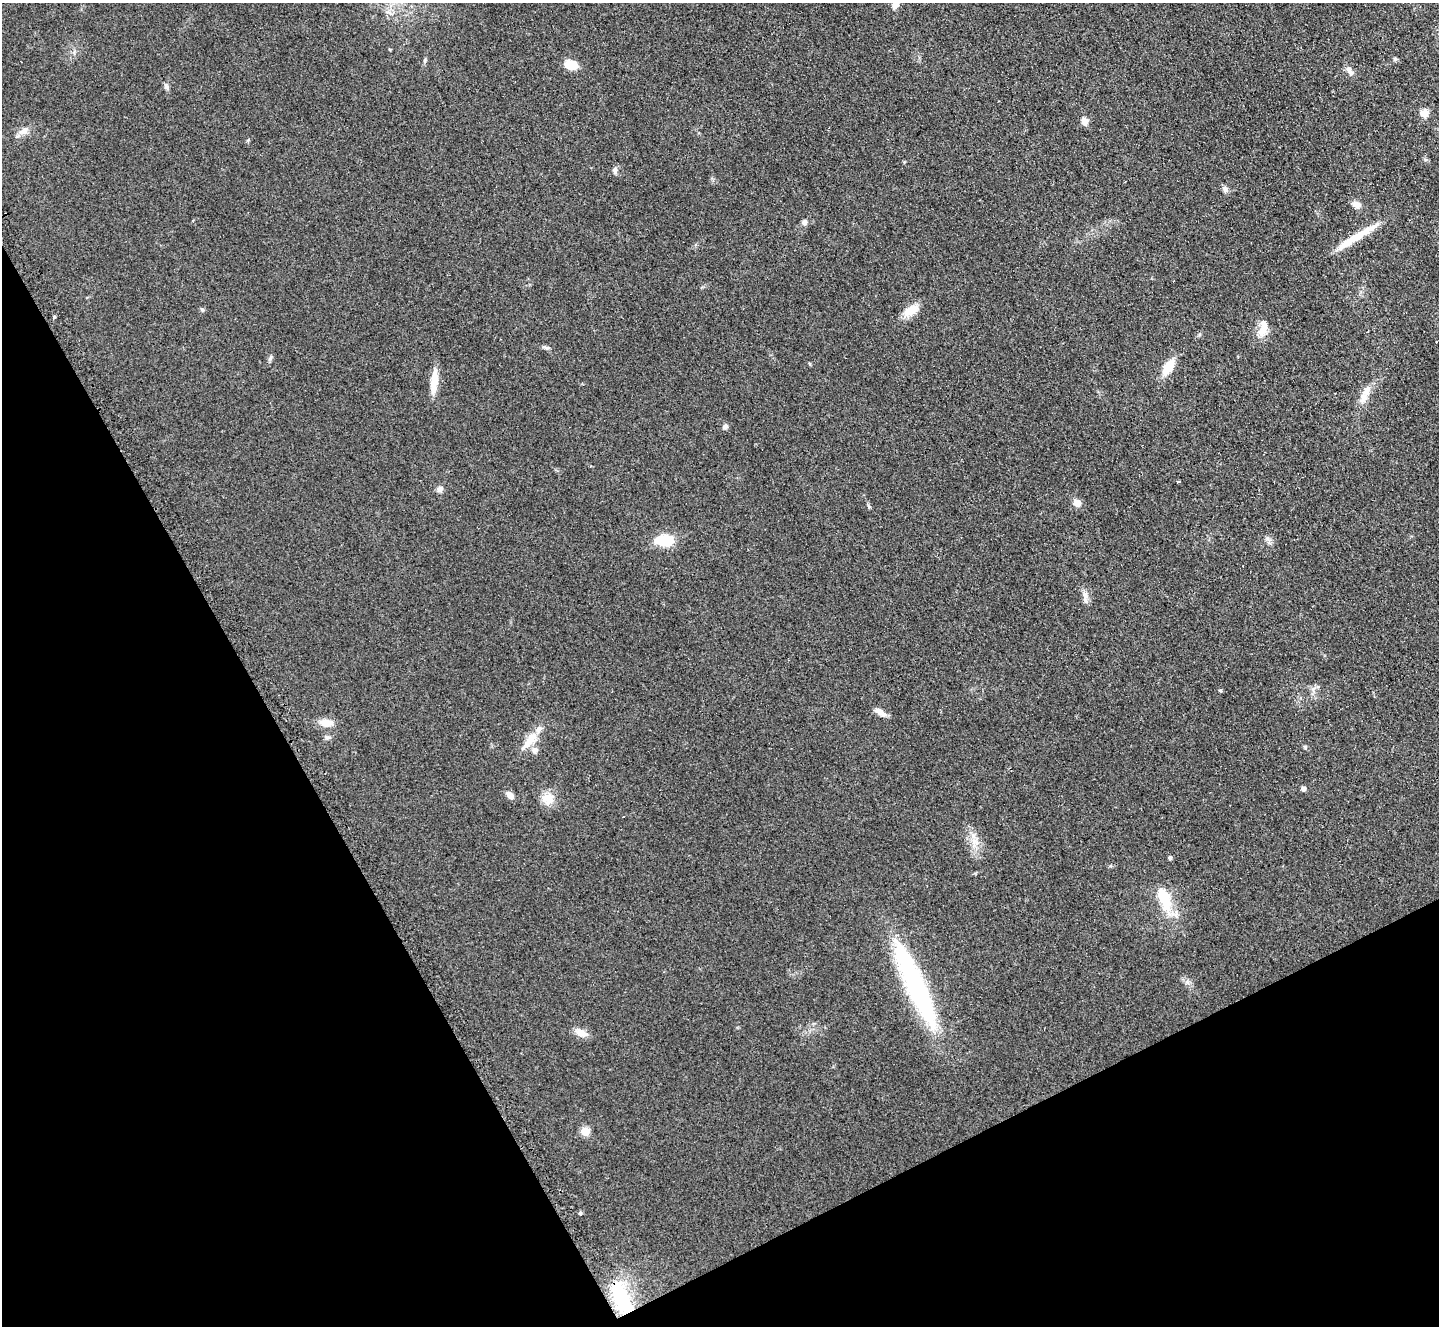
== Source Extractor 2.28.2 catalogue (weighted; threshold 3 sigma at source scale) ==
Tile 14 of 4 x 4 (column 2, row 4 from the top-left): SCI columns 1445-2881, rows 156-1479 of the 5771 x 5747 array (HDU 1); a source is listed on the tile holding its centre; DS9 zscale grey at full resolution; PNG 1441 x 1328 px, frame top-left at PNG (2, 3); no overlay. Shown black and unused: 27% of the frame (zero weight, under 2 of 3 exposures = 2% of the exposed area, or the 3 px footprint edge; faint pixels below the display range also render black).
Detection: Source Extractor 2.28.2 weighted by HDU 2 'WHT'; one run over the whole footprint, this tile lists its part. Background 0.108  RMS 0.011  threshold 0.051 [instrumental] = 3 sigma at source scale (4.5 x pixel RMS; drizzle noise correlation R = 1.50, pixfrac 1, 0.05/0.05 arcsec/px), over >= 5 px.
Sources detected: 50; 4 cosmic-ray / hot-pixel residue — not listed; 2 inside a brighter listed object's ellipse — not listed separately; the other 44 listed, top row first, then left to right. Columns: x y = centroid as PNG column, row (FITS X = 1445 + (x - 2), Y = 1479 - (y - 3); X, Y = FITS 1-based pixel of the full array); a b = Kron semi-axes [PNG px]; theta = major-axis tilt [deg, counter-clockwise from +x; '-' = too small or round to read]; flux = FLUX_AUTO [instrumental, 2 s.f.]
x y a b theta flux
895 5 10 7 53 8.3
390 49 4 3 - 1
1395 59 6 5 - 1.8
571 65 10 7 -15 26
1349 71 13 6 -55 6
166 86 9 6 -72 3.2
1424 113 9 8 - 11
1084 121 9 8 - 6.7
24 131 15 9 33 8.1
615 170 9 6 89 3.7
1225 189 8 7 - 3.7
1356 204 10 8 -19 7.3
804 222 6 6 - 4.5
1357 236 57 7 32 33
202 310 6 5 - 1.8
911 311 21 11 31 16
1262 330 18 11 66 15
546 348 11 3 -15 2.4
271 358 9 3 71 2.1
1168 367 13 8 58 30
434 381 29 8 83 18
1363 398 17 9 70 10
725 426 7 6 - 2.9
1178 482 3 3 - 4.6
439 489 8 7 - 5.1
1077 503 6 6 - 12
869 507 5 4 - 1.6
665 540 12 8 3 57
1085 596 20 5 -83 6.3
1220 690 5 4 - 1.5
880 712 15 7 -35 8.1
326 723 19 9 -4 13
529 741 33 10 52 19
535 750 8 7 - 4.9
1303 788 4 4 - 4.9
510 795 12 7 -49 6
548 798 17 15 5 16
974 841 7 7 - 6.3
1170 857 4 4 - 2.7
1164 899 35 15 -69 39
916 985 89 16 -67 250
581 1033 14 8 -28 11
585 1131 5 5 - 42
621 1298 40 16 -67 69
Overlapping masked pixels (flux is a lower limit): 1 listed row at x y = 621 1298
Isophote crosses this tile's border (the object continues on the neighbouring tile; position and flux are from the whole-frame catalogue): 1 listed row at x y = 895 5
Unlisted compact peaks at least as high as the median listed source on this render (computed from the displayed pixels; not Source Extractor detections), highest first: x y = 580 1213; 1305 747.